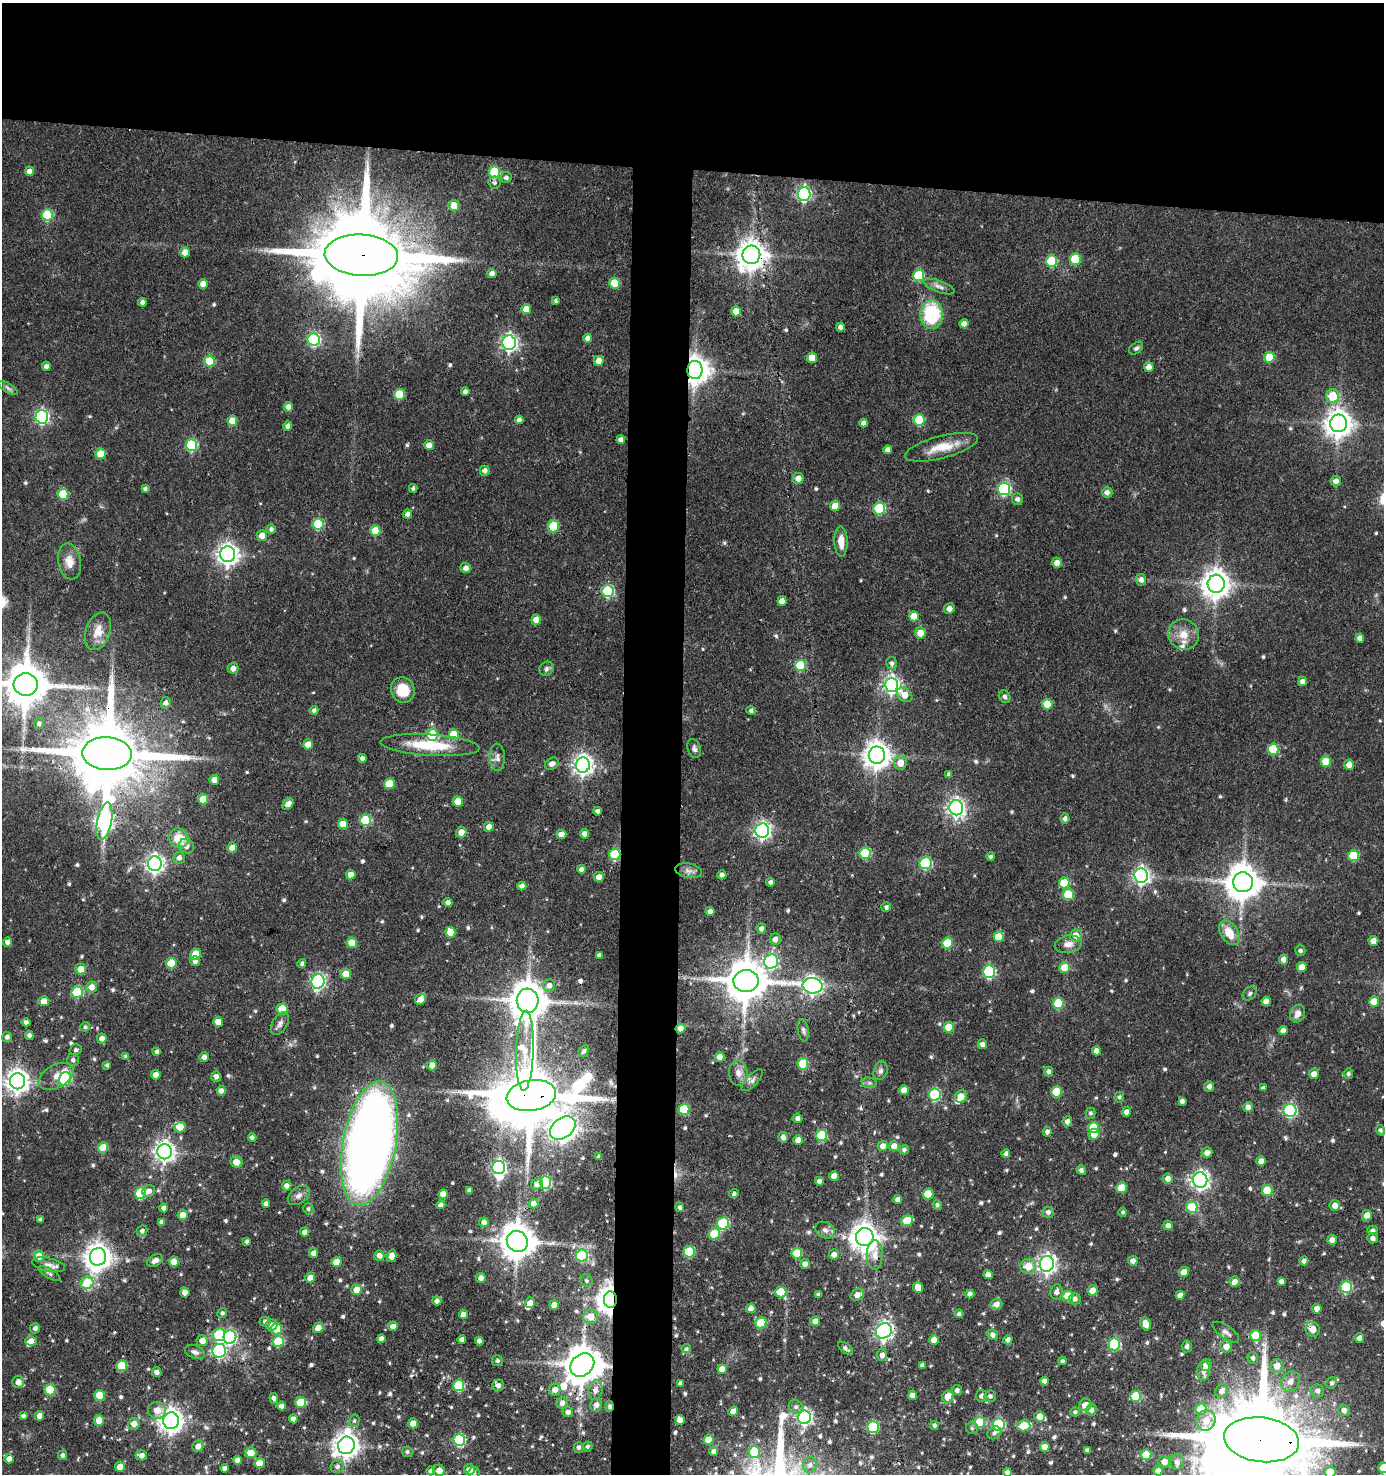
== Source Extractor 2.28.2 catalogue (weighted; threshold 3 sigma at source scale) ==
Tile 2 of 3 x 3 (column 2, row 1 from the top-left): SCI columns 1574-2955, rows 2946-4417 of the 4442 x 4417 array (HDU 1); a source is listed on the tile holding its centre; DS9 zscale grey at full resolution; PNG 1386 x 1476 px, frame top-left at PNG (2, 3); each listed source drawn as its Kron ellipse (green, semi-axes under 4 px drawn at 4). Shown black and unused: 15% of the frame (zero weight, under 3 of 4 exposures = <1% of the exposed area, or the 3 px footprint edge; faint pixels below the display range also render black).
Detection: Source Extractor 2.28.2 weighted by HDU 2 'WHT'; one run over the whole footprint, this tile lists its part. Background 0.102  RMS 0.0042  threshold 0.0189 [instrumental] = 3 sigma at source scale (4.5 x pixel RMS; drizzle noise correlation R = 1.50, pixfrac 1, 0.05/0.05 arcsec/px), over >= 5 px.
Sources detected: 697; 5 inside a brighter object's white glare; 6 cosmic-ray / hot-pixel residue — neither listed nor drawn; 9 inside a brighter listed object's ellipse — not listed separately; of the other 677, all 500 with FLUX_AUTO >= 0.883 (the completeness limit of this list) listed and drawn (177 fainter detections not listed), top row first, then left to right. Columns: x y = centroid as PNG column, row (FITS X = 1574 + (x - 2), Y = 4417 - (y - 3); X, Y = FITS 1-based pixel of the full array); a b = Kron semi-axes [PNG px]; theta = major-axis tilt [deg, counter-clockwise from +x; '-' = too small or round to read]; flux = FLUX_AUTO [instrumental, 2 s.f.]
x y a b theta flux
29 171 5 4 - 2.2
494 172 6 5 - 23
506 177 5 5 - 1.2
494 183 6 6 - 1
804 194 7 6 - 78
454 206 5 5 - 6.1
47 215 6 5 - 25
185 252 5 5 - 4.1
361 255 37 20 -3 10000
751 255 9 9 - 600
1075 259 6 5 - 19
1052 261 6 5 - 24
492 273 4 4 - 2.1
919 275 6 5 - 24
615 283 5 5 - 13
203 284 5 5 - 4.8
939 287 16 5 -20 2.2
555 301 4 3 - 0.9
142 302 4 4 - 1.7
526 309 5 5 - 5.1
736 311 5 5 - 4
932 315 14 11 88 30
964 324 4 4 - 2.4
840 327 4 4 - 1.8
588 338 4 4 - 1.9
314 340 6 6 - 52
509 343 7 7 - 140
1136 348 8 5 37 0.97
1269 357 5 5 - 13
812 358 5 5 - 5.9
210 361 5 5 - 17
599 361 5 5 - 3.4
46 366 4 4 - 1.5
1149 367 5 5 - 4.3
695 370 9 7 89 560
8 388 11 4 -32 1.2
465 392 4 4 - 1.8
399 394 5 5 - 14
1333 396 7 6 - 14
288 407 5 4 - 2.7
42 417 7 6 - 81
519 420 4 4 - 1.9
919 420 6 5 - 22
232 421 5 5 - 6
864 423 4 4 - 2.1
1339 423 9 8 - 480
288 426 4 4 - 2
621 440 4 4 - 2.4
192 445 6 5 - 34
429 445 5 5 - 3.5
941 447 37 11 15 10
888 450 4 4 - 2.2
101 454 5 5 - 9
485 471 5 5 - 1.7
798 478 5 5 - 3.3
1336 481 5 5 - 2.3
413 488 4 4 - 1
145 489 4 4 - 0.95
1004 489 6 6 - 51
1107 492 5 5 - 1.9
63 494 5 5 - 18
1017 499 6 5 - 1.4
835 506 5 5 - 5.5
879 509 6 6 - 33
407 514 5 4 - 1.9
318 524 6 5 - 25
553 526 6 6 - 15
271 529 4 4 - 1.4
375 531 5 5 - 11
262 536 5 5 - 3.8
841 541 15 6 -88 4.5
228 554 8 7 - 260
69 561 18 11 -79 5
1057 563 5 5 - 3.1
466 568 5 5 - 2.3
1141 580 6 5 - 2
1216 584 9 8 - 530
608 591 6 6 - 41
782 601 5 4 - 3.3
949 609 5 5 - 2.3
914 616 5 5 - 6.8
536 620 5 5 - 4.8
98 631 19 12 71 5.5
920 633 5 5 - 4.8
1184 634 16 15 - 6.4
1360 638 4 4 - 2.2
892 663 6 5 - 1.2
800 665 5 5 - 19
233 668 5 5 - 2.5
546 669 7 6 - 1.3
1302 682 4 4 - 2.4
26 685 12 11 - 1700
891 685 7 6 - 140
403 690 13 11 -68 10
905 695 8 6 -42 4.9
1005 697 7 5 -60 1.1
165 703 6 5 - 1.4
1047 704 5 5 - 9.3
314 710 4 4 - 1.2
751 711 5 4 - 1.2
39 724 5 5 - 1.6
432 735 6 5 - 22
454 735 5 5 - 13
308 744 5 5 - 4.4
430 745 49 10 -4 18
694 749 10 6 -72 1.5
1273 749 5 5 - 17
107 754 25 16 -3 5700
877 755 8 8 - 490
497 757 13 7 -88 2.2
362 758 4 4 - 1.6
1326 761 5 5 - 9.5
900 763 7 6 - 5
552 764 7 5 32 2.1
583 765 7 7 - 230
1349 765 5 5 - 2.9
949 774 4 4 - 1.4
214 780 5 4 - 4.2
389 784 5 5 - 13
203 799 5 5 - 8.8
458 802 5 5 - 6.4
288 804 6 5 - 3.4
956 808 7 7 - 170
597 811 4 4 - 1.8
1065 819 5 4 - 1.6
366 820 5 5 - 26
104 821 19 7 79 160
343 824 5 5 - 6.6
489 827 5 5 - 3
762 831 7 7 - 130
461 832 5 5 - 4.6
561 834 5 4 - 3.6
585 834 5 4 - 2.6
179 838 10 9 - 8.9
186 846 8 7 - 2.6
232 848 5 5 - 4.1
865 853 5 5 - 24
615 854 6 5 - 24
991 856 4 4 - 0.89
1354 856 5 5 - 17
179 858 6 5 - 2.1
926 863 6 6 - 41
155 864 7 7 - 180
581 869 4 4 - 2
688 871 13 7 -11 2.3
351 875 5 5 - 3.5
722 875 4 4 - 1.9
1141 876 7 7 - 140
599 877 5 4 - 3.6
770 882 4 4 - 1.3
1243 882 10 10 - 940
1064 883 5 5 - 13
522 886 4 4 - 2.1
1068 894 5 5 - 17
448 902 4 4 - 1.7
886 907 5 4 - 1.3
710 912 4 4 - 2.3
761 928 5 4 - 1.6
450 932 5 5 - 7
1229 933 13 8 -59 7.5
1076 935 6 6 - 3.9
999 937 5 5 - 10
775 939 6 5 - 2.2
1373 941 5 5 - 4.2
8 942 4 4 - 2.6
352 943 5 5 - 5.9
947 943 5 5 - 14
1068 944 13 8 11 3.2
1300 951 5 5 - 0.89
196 954 5 5 - 12
599 955 4 4 - 1.3
1283 960 5 4 - 2.6
195 961 5 4 - 2
771 962 7 7 - 68
171 963 5 5 - 12
302 963 4 4 - 1.1
1302 967 5 5 - 4
1065 968 5 5 - 7.2
80 969 5 5 - 5.6
989 972 6 6 - 43
346 974 5 5 - 5.8
318 981 7 6 - 70
746 981 12 11 - 1500
549 985 6 6 - 2.4
812 986 10 7 -9 160
92 987 5 5 - 3.5
77 992 5 5 - 25
1250 993 8 6 45 1
420 999 6 5 - 3.3
44 1001 5 5 - 5.6
528 1001 12 11 - 1200
1266 1001 4 4 - 2.9
1374 1002 5 5 - 8.1
1058 1003 5 5 - 19
282 1009 5 5 - 12
1298 1014 9 7 69 3
26 1022 4 4 - 1.4
218 1022 5 5 - 4
280 1023 12 7 58 2
85 1027 5 4 - 0.89
949 1027 5 5 - 8.2
680 1028 5 5 - 2.3
803 1030 11 5 -82 1.3
1283 1030 4 4 - 2.5
29 1035 5 4 - 1.3
7 1037 5 5 - 1.6
102 1038 5 5 - 2.4
982 1044 5 4 - 2.1
76 1050 6 5 - 0.9
157 1051 4 4 - 1.3
525 1051 40 9 88 10
584 1051 6 4 56 0.93
1097 1051 4 4 - 3.3
126 1057 4 4 - 1
204 1057 5 4 - 2
720 1057 5 4 - 3.5
73 1060 6 5 - 1.2
803 1064 5 5 - 20
107 1065 4 3 - 0.89
432 1065 5 5 - 3.8
881 1071 9 6 69 1.6
1049 1071 5 4 - 1.7
738 1073 13 9 -85 2.9
1314 1074 5 5 - 3.2
1348 1074 5 5 - 1.1
156 1075 5 4 - 3
56 1076 19 11 30 4.9
216 1076 5 5 - 1.8
65 1079 7 6 - 35
752 1080 14 5 45 1.6
17 1081 8 7 - 320
869 1083 7 5 -6 1
1209 1086 5 5 - 1.8
1263 1088 4 4 - 1.1
904 1090 5 5 - 3.8
221 1091 5 4 - 2.2
1057 1092 5 5 - 16
935 1094 6 6 - 35
531 1096 25 15 9 3600
961 1097 6 5 - 5.3
1119 1097 5 5 - 0.98
1182 1101 4 4 - 1.5
1248 1107 5 4 - 2.2
684 1109 5 5 - 19
1290 1110 6 6 - 65
1126 1112 5 4 - 2
1091 1113 5 5 - 0.93
798 1118 4 4 - 1.7
1067 1121 5 5 - 1.7
180 1127 5 5 - 5.2
563 1128 14 10 38 350
1094 1128 5 5 - 13
1381 1130 5 4 - 1.1
1047 1132 5 4 - 1.5
1094 1134 5 5 - 4.1
822 1135 5 5 - 25
783 1137 5 4 - 2.2
252 1138 4 4 - 1.6
798 1140 5 4 - 3.6
369 1143 63 26 79 500
883 1146 5 5 - 2.6
894 1146 5 5 - 3.5
103 1148 5 5 - 10
904 1150 5 4 - 1.1
165 1152 7 7 - 230
1006 1153 4 4 - 1.6
1207 1153 5 5 - 2.9
599 1157 4 3 - 1.1
1261 1161 5 4 - 3.2
236 1162 6 5 - 4.7
499 1167 6 6 - 96
1081 1170 5 4 - 1.5
834 1176 5 4 - 4
1168 1179 5 5 - 2.5
1200 1180 7 7 - 170
819 1181 4 4 - 1.5
545 1182 6 5 - 34
537 1184 6 5 - 2.6
287 1186 5 4 - 1.9
1122 1188 5 5 - 12
1267 1190 5 5 - 14
149 1191 6 5 - 2
469 1191 4 3 - 1.2
140 1193 5 5 - 26
443 1194 5 4 - 3.7
734 1194 5 4 - 1
928 1194 5 5 - 11
299 1196 12 8 36 2.2
898 1199 4 4 - 1.7
266 1204 4 4 - 1.6
534 1204 5 4 - 3.9
441 1205 4 4 - 1.8
937 1205 5 4 - 1.1
1335 1205 5 5 - 3.1
680 1207 5 4 - 1.1
1192 1207 5 5 - 19
164 1208 4 4 - 1.7
308 1209 5 5 - 1
1048 1212 5 5 - 1.6
1123 1212 4 4 - 0.91
183 1215 5 5 - 4.5
1367 1215 5 5 - 4.3
40 1220 4 4 - 1.2
907 1221 6 5 - 11
162 1222 4 4 - 1.9
484 1222 5 4 - 2.4
723 1223 6 6 - 31
1168 1225 5 4 - 1.9
825 1230 10 7 -28 2.1
1373 1230 5 4 - 1.2
142 1231 6 5 - 1.5
305 1232 4 4 - 2.2
714 1234 5 5 - 14
865 1237 9 9 - 520
1373 1238 5 5 - 1.6
1332 1240 5 5 - 2.7
247 1241 4 3 - 1
517 1241 11 10 - 940
689 1252 5 5 - 28
313 1253 5 4 - 2.5
797 1253 5 5 - 14
834 1255 5 5 - 2.6
875 1255 15 8 89 3.5
39 1256 5 5 - 6.4
379 1256 5 5 - 2.4
392 1256 6 4 74 2.8
582 1256 6 6 - 30
98 1257 8 8 - 460
155 1260 8 5 29 2.3
1133 1261 5 5 - 2.2
1304 1261 4 4 - 1.8
174 1262 5 5 - 5.7
336 1262 5 5 - 6.4
805 1264 5 5 - 2.6
1047 1264 8 7 - 180
48 1265 17 6 -12 2.7
1028 1266 8 7 - 6.6
1184 1272 5 5 - 3.4
49 1273 12 4 -30 1.2
988 1275 4 4 - 3
310 1278 5 4 - 3.8
481 1278 5 5 - 2.2
586 1280 6 5 - 0.98
1281 1281 4 4 - 1.5
1235 1282 5 5 - 2.8
87 1283 6 6 - 15
918 1287 5 5 - 4.8
1346 1287 6 5 - 29
356 1290 5 5 - 5.9
1093 1290 5 5 - 4.2
185 1292 5 4 - 3.4
781 1292 5 5 - 14
1057 1292 7 6 - 2
970 1294 4 4 - 2
819 1295 4 4 - 1.4
857 1295 7 5 20 3.2
1180 1295 4 4 - 2.7
1068 1296 5 5 - 9.5
1075 1299 6 5 - 1.8
610 1300 8 6 89 500
437 1301 4 4 - 1.8
530 1303 5 4 - 2.8
996 1304 6 5 - 2.7
554 1305 4 4 - 4.9
751 1308 5 4 - 4
1317 1309 5 4 - 2.8
222 1313 5 4 - 0.95
463 1314 4 4 - 2.2
959 1314 4 4 - 1.1
591 1317 7 7 - 4.9
815 1321 5 4 - 3
265 1322 5 5 - 1.3
761 1323 6 5 - 18
1146 1324 6 5 - 4.7
272 1325 6 5 - 3
393 1326 4 4 - 2.7
35 1328 5 5 - 1.4
318 1328 5 5 - 3.8
276 1329 5 5 - 11
1313 1329 7 7 - 4.1
884 1331 8 7 - 160
1226 1332 15 6 -35 1.9
219 1335 6 6 - 22
993 1335 5 5 - 1.9
1255 1335 5 5 - 14
230 1337 7 6 - 68
1359 1338 5 5 - 2.3
381 1339 4 4 - 2.6
462 1340 4 4 - 1.8
934 1340 5 4 - 4.4
1008 1340 4 4 - 1.8
31 1341 6 4 -12 3.2
202 1341 5 5 - 3.7
278 1341 5 5 - 20
479 1341 4 4 - 1.9
1114 1344 6 6 - 40
1187 1346 6 5 - 1.6
1226 1346 6 6 - 3.5
845 1348 9 4 -39 1.3
686 1349 5 4 - 0.93
219 1351 7 6 - 74
195 1352 10 6 -22 1.7
882 1355 6 5 - 2.2
1253 1358 6 5 - 1.3
497 1361 5 5 - 1.1
1063 1361 4 4 - 1
582 1365 13 10 42 1100
922 1365 4 4 - 1.5
1206 1365 6 5 - 2.9
122 1366 5 5 - 21
1277 1366 7 6 - 3.9
722 1369 5 4 - 4.2
1204 1371 10 6 84 2
157 1372 5 4 - 2.2
1045 1381 4 4 - 2.6
18 1382 6 6 - 3.4
1290 1382 10 9 - 2.8
681 1383 4 4 - 1.3
1332 1383 6 5 - 1.1
459 1385 6 5 - 24
498 1385 6 6 - 2.2
50 1390 5 5 - 17
555 1390 6 5 - 2.8
596 1390 10 7 79 2.4
957 1390 5 5 - 1.6
1222 1391 7 6 - 2.3
1317 1391 7 6 - 1.7
100 1395 5 5 - 11
913 1395 5 4 - 3.7
981 1396 6 5 - 1.6
990 1396 5 5 - 1.1
1136 1396 5 5 - 17
948 1397 6 5 - 6.2
274 1398 5 4 - 1.5
301 1403 5 5 - 16
562 1403 6 5 - 2.3
596 1405 7 6 - 2.1
1085 1405 6 6 - 4.7
281 1406 4 4 - 2
609 1406 6 4 89 1.3
796 1407 7 6 - 1.4
1201 1409 5 5 - 13
157 1410 9 8 - 4.8
1091 1410 6 5 - 1.9
1344 1410 6 5 - 2.1
733 1411 5 4 - 2.9
568 1412 5 5 - 1.9
1075 1412 5 4 - 0.94
23 1416 4 3 - 1.1
40 1416 5 4 - 4.2
1039 1416 5 5 - 3.7
804 1417 7 6 - 94
293 1419 4 4 - 2.5
99 1420 5 5 - 6.5
680 1420 5 4 - 3.3
1206 1420 10 9 - 5.6
171 1421 8 7 - 340
354 1421 6 5 - 0.9
980 1422 5 5 - 19
413 1423 5 4 - 4.4
134 1424 5 5 - 3.6
934 1425 4 4 - 1.2
999 1425 6 6 - 40
1024 1426 6 5 - 12
873 1427 6 5 - 29
972 1428 6 6 - 0.88
994 1433 7 6 - 1.3
459 1440 6 6 - 38
708 1440 5 5 - 5.9
1261 1440 38 22 -7 10000
346 1445 9 8 - 400
198 1446 6 5 - 2.8
588 1446 5 4 - 0.89
579 1447 5 4 - 1.2
1045 1447 5 5 - 5.1
1087 1450 4 3 - 1.1
714 1451 4 4 - 2
407 1452 5 5 - 1
754 1452 6 5 - 15
251 1453 5 5 - 5.6
63 1455 5 4 - 1.3
141 1455 6 5 - 2.5
1146 1455 5 5 - 10
9 1459 4 4 - 2.5
237 1460 4 4 - 2.3
1164 1462 6 5 - 2.6
1177 1462 8 7 - 1.5
260 1463 5 5 - 8.7
810 1465 8 6 74 1.7
120 1467 5 5 - 4.7
337 1467 7 6 - 1.3
225 1468 4 4 - 1.7
1383 1468 5 5 - 6.4
439 1470 5 5 - 4
469 1470 5 5 - 3.8
431 1471 4 4 - 1.1
1158 1471 5 4 - 2.2
1007 1472 4 4 - 2
1330 1472 5 5 - 7.7
474 1473 6 5 - 0.9
Overlapping masked pixels (flux is a lower limit): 15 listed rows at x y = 361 255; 751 255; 695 370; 107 754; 615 854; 746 981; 680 1028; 531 1096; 369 1143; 865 1237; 610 1300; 884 1331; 582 1365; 609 1406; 1261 1440
Isophote crosses this tile's border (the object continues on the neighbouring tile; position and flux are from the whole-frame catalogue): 5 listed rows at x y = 26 685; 1261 1440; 1383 1468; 1007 1472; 1330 1472